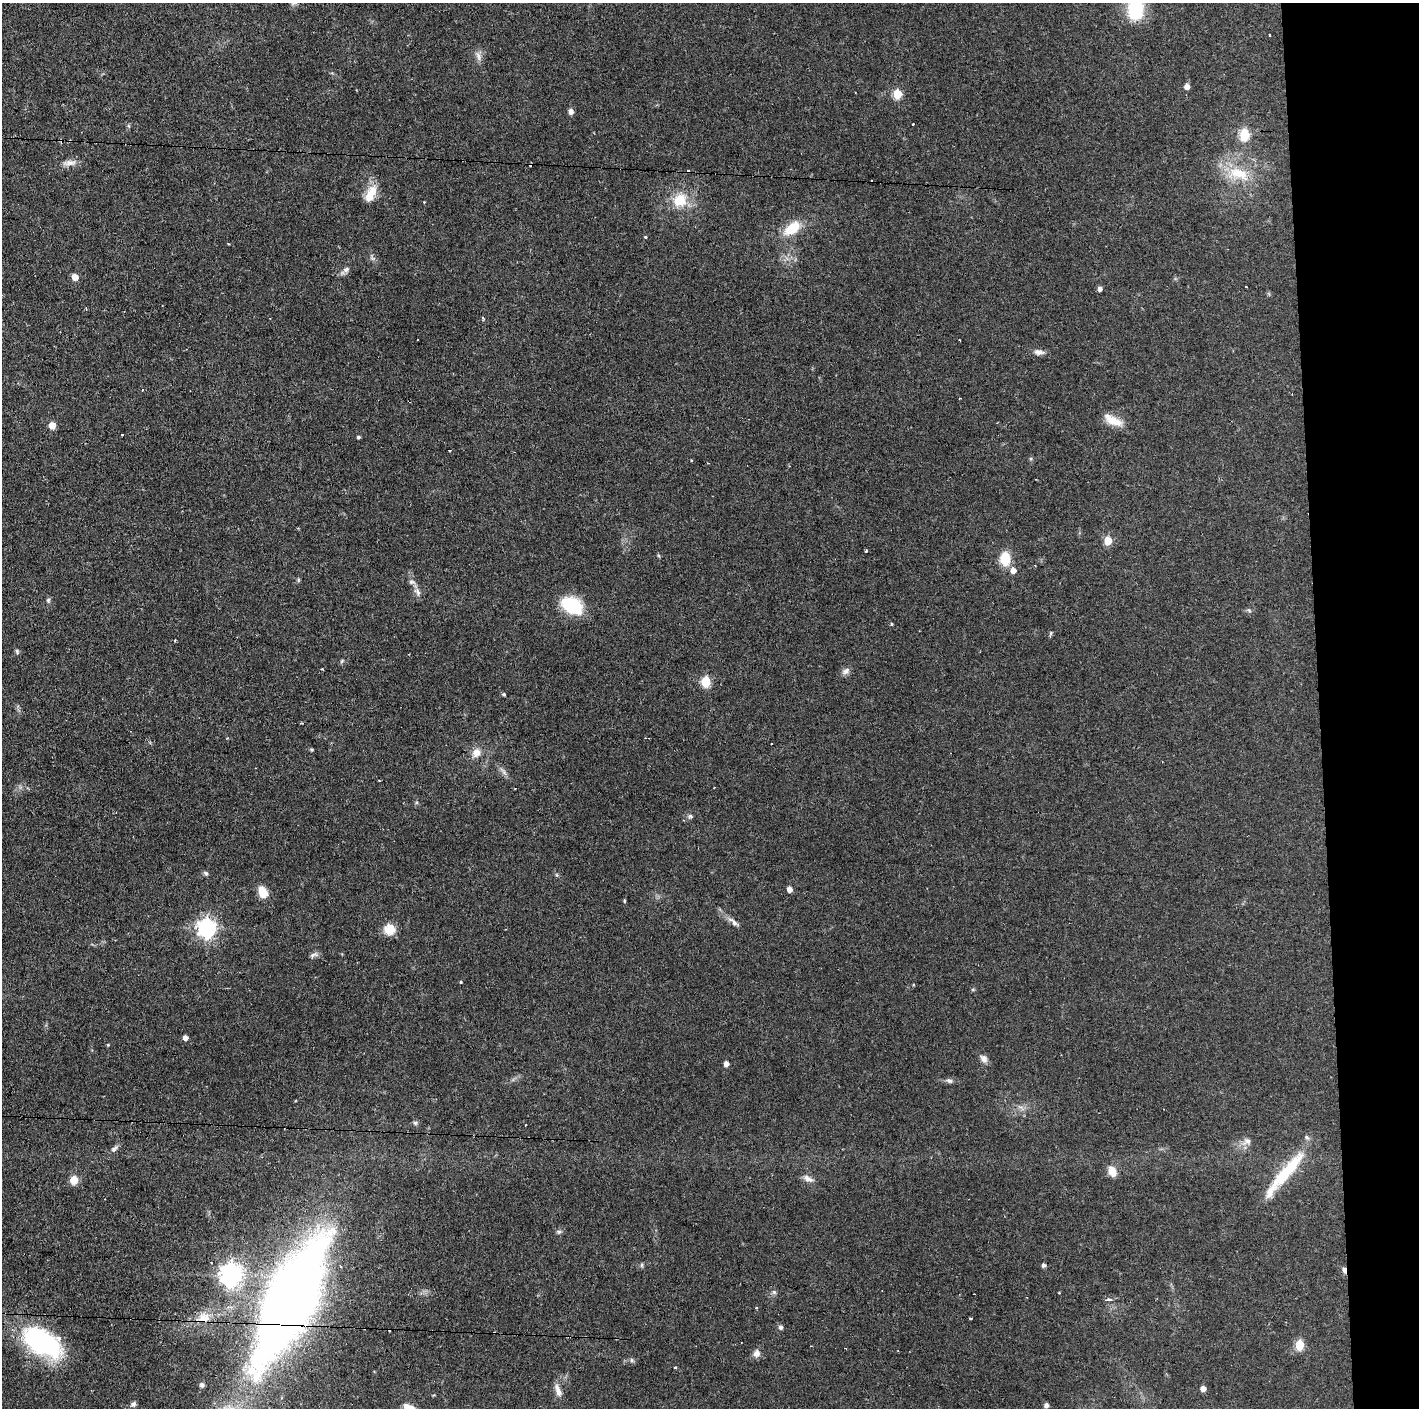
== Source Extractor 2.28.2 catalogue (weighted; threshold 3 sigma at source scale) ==
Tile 6 of 3 x 3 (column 3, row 2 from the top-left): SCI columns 2835-4251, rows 1407-2812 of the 4251 x 4218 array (HDU 1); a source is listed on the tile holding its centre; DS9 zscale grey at full resolution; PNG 1421 x 1410 px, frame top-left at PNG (2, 3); no overlay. Shown black and unused: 7% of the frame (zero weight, under 2 of 3 exposures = <1% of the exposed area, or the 3 px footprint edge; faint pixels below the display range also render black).
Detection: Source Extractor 2.28.2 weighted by HDU 2 'WHT'; one run over the whole footprint, this tile lists its part. Background 0.0829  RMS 0.0065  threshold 0.0291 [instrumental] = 3 sigma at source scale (4.5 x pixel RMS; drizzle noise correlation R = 1.50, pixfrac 1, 0.05/0.05 arcsec/px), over >= 5 px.
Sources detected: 109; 10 cosmic-ray / hot-pixel residue — not listed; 5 inside a brighter listed object's ellipse — not listed separately; the other 94 listed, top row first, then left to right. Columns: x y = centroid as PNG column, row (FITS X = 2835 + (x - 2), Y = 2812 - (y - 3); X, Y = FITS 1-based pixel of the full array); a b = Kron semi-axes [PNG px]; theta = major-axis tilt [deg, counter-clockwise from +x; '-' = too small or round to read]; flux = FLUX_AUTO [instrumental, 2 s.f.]
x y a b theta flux
1135 9 21 14 87 36
1269 35 3 2 - 0.6
478 56 14 6 -70 3.1
1187 87 5 5 - 4
897 94 5 5 - 25
571 111 7 6 - 2.4
913 124 2 2 - 0.63
129 126 6 4 -70 0.8
1244 135 6 5 - 39
69 163 20 7 6 4.3
1238 174 35 16 -18 21
373 191 16 13 -76 9.3
680 200 17 15 28 16
792 228 17 10 38 19
645 237 3 3 - 1.3
345 270 14 6 40 2.7
75 277 5 5 - 9.4
1246 287 3 2 - 0.84
1100 288 5 4 - 2.4
483 318 5 3 - 0.73
960 340 3 2 - 0.69
1039 352 14 7 -8 3.1
960 398 3 2 - 0.55
1113 420 24 9 -25 10
52 425 5 5 - 9.7
358 437 4 3 - 1
691 461 3 2 - 1.1
1108 541 5 5 - 17
866 550 3 2 - 0.96
1005 558 12 9 89 15
1013 570 6 6 - 4.2
298 580 6 4 90 0.81
417 592 14 7 -60 3.1
48 600 6 5 - 1.2
572 605 22 14 -28 33
1249 610 6 4 -20 0.96
891 624 4 3 - 0.88
1050 633 7 4 81 0.89
17 652 9 4 -73 1.2
342 661 6 4 45 0.92
322 669 3 3 - 0.51
846 671 12 7 37 2.7
706 681 6 5 - 33
476 752 10 9 - 5.4
503 771 15 4 -48 2.3
379 780 3 2 - 0.9
690 816 6 6 - 1.2
206 873 8 5 -42 1.2
789 889 5 4 - 4
263 892 13 8 -71 9.6
624 901 4 3 - 0.91
733 922 19 6 -40 3.5
207 928 7 7 - 290
389 929 14 13 - 8.3
314 955 11 6 18 2
461 982 3 3 - 1.5
185 1038 4 4 - 3.5
108 1045 4 3 - 0.54
984 1058 11 7 -50 3.1
726 1063 5 4 - 3.1
949 1081 9 5 -17 1.7
415 1123 6 5 - 1.2
526 1125 3 2 - 0.69
1247 1141 13 8 25 3.6
114 1149 12 5 47 2.1
1112 1171 13 9 -71 6.5
1286 1171 62 13 49 31
808 1179 15 7 -30 3.3
74 1180 5 5 - 17
559 1232 6 5 - 1.2
211 1262 3 2 - 0.83
642 1265 6 4 89 0.97
1043 1265 5 4 - 1.7
1344 1270 8 4 -80 2.3
231 1274 8 7 - 480
230 1286 5 4 - 9.5
774 1292 6 5 - 1.3
1109 1300 5 3 - 4
290 1301 141 45 64 670
757 1308 3 3 - 2.3
204 1317 19 12 8 9.6
970 1318 3 3 - 1.9
781 1327 5 5 - 1.8
41 1342 47 24 -32 86
1299 1345 6 5 - 27
757 1353 10 8 63 3.3
632 1360 7 5 -47 1.2
676 1367 3 3 - 1.4
202 1385 5 5 - 2.2
1203 1388 5 4 - 4.6
558 1391 17 7 -70 4.2
133 1404 7 6 - 1.7
1046 1405 4 4 - 2.5
407 1407 14 9 -59 5.9
Overlapping masked pixels (flux is a lower limit): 2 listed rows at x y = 1344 1270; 290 1301
Isophote crosses this tile's border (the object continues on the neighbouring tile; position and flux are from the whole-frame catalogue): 3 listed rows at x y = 1135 9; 290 1301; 407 1407